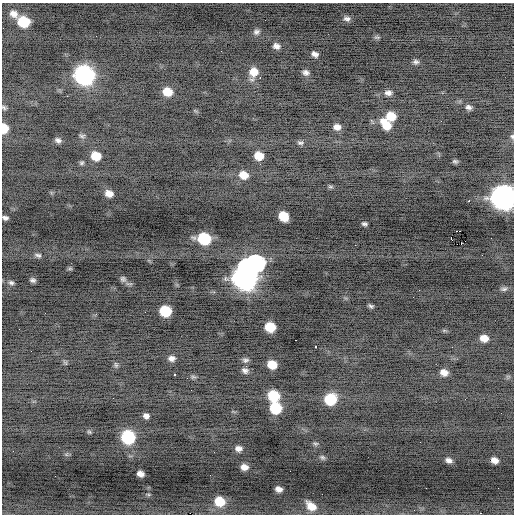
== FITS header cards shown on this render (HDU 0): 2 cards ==
NAXIS1  =                  512 / Axis length
NAXIS2  =                  512 / Axis length

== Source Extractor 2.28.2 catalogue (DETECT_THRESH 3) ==
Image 512 x 512 px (HDU 0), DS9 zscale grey, 1 PNG px = 1 image px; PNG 516 x 516 px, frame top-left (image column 1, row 512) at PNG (2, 3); no overlay
Background -1.27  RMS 0.93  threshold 2.78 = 3 sigma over >= 5 px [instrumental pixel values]
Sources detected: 90; all 90 listed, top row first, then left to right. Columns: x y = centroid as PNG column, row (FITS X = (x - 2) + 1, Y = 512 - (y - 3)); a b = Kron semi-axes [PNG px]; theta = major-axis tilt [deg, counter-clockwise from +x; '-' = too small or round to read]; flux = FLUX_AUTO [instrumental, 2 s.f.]
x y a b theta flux
14 14 12 9 -35 470
347 19 9 7 -9 230
23 22 10 8 -18 2400
256 32 9 7 24 220
377 37 8 4 -8 110
276 46 8 6 -18 290
221 51 2 2 - 31
315 54 7 5 -24 250
416 62 8 6 1 170
254 72 11 11 - 800
306 72 8 7 - 240
84 75 11 10 - 20000
260 78 2 2 - 96
167 92 10 8 -16 1000
388 93 9 6 -2 280
67 96 2 2 - 160
4 107 7 5 -39 120
468 107 8 6 -16 220
391 116 9 8 - 1100
386 124 14 9 -52 1200
337 127 9 7 -10 370
4 128 8 6 -90 1100
82 136 8 5 1 140
512 136 7 5 -74 120
58 140 8 6 -30 210
300 143 9 6 -6 170
96 156 9 8 - 1100
259 156 8 7 - 1000
455 161 6 5 - 130
81 163 7 5 31 110
244 175 10 8 -20 810
330 187 8 4 -8 110
106 190 4 3 - 180
109 193 8 6 -17 490
503 198 11 11 - 47000
469 200 3 3 - 170
283 216 8 7 - 1500
5 218 6 4 -6 180
364 224 6 4 -10 140
460 231 2 2 - 190
204 239 9 8 - 4100
451 239 4 2 - 83
461 244 3 2 - 740
355 245 2 2 - 33
38 255 9 6 -16 180
482 255 2 2 - 100
70 269 7 4 0 89
245 277 19 13 59 43000
123 279 8 8 - 180
33 280 6 5 - 170
11 283 8 6 -15 170
504 289 11 5 6 180
419 290 2 2 - 30
371 306 8 5 -42 130
165 311 9 8 - 2600
45 313 2 2 - 67
270 327 8 7 - 1700
19 329 2 2 - 44
444 330 7 4 -19 87
484 338 9 7 -12 560
296 340 2 2 - 98
315 346 3 3 - 97
172 358 9 7 4 310
245 360 10 6 2 170
65 363 8 4 -45 95
116 365 8 6 -74 130
272 365 8 7 - 1100
245 371 9 7 -29 260
444 372 9 7 -22 450
174 375 3 3 - 260
193 377 8 4 -9 120
273 396 9 9 - 2100
330 399 9 9 - 2800
275 408 9 8 - 2700
146 416 6 6 - 250
89 432 6 4 -42 92
128 437 9 8 - 5900
315 444 7 5 -2 120
238 449 8 7 - 330
66 454 7 4 -19 97
322 457 8 6 -25 150
449 460 8 6 -17 250
494 460 7 5 -20 410
244 467 8 7 - 440
140 474 6 5 - 400
55 476 2 2 - 64
279 489 7 6 - 340
148 494 6 4 -19 85
219 501 11 10 - 1600
311 506 14 9 -40 880
At the frame edge (FLAGS 8, measured only in part): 5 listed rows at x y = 4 107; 4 128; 512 136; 503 198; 5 218